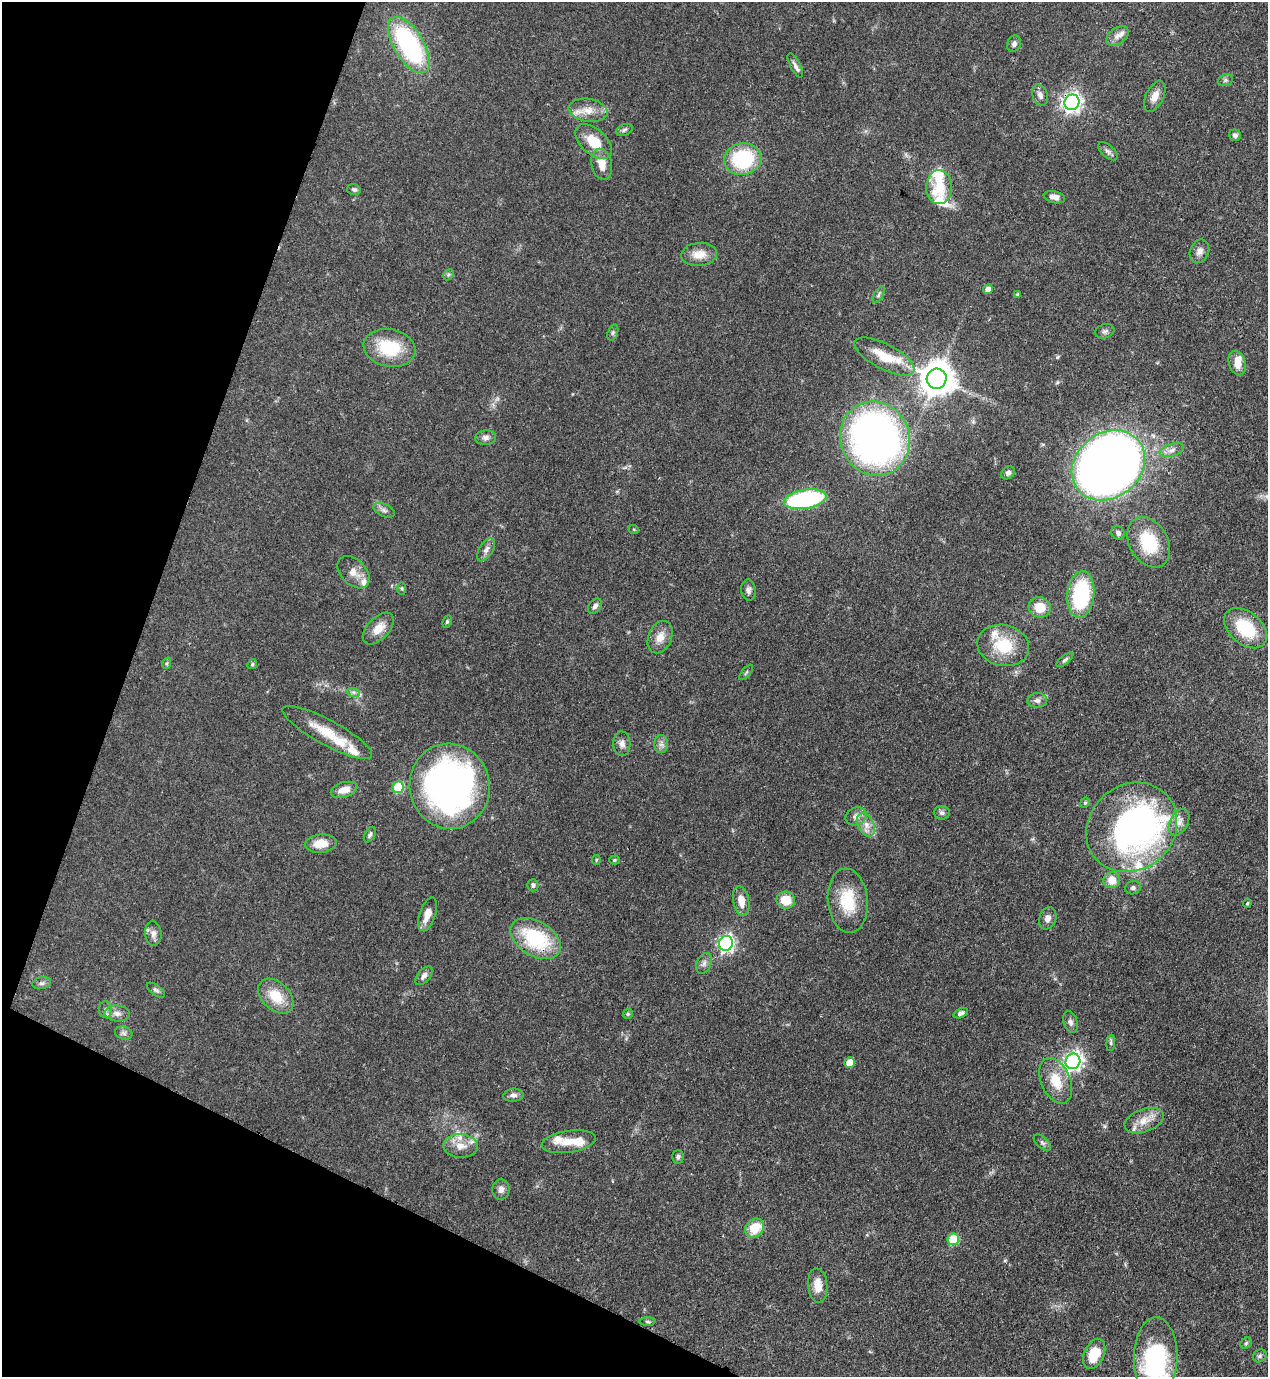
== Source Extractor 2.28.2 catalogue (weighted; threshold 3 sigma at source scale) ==
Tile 9 of 4 x 4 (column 1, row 3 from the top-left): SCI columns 353-1618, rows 1416-2790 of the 5638 x 5579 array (HDU 1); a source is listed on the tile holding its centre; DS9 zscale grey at full resolution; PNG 1270 x 1379 px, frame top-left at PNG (2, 2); each listed source drawn as its Kron ellipse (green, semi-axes under 4 px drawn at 4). Shown black and unused: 19% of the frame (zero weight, under 3 of 4 exposures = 7% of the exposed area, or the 3 px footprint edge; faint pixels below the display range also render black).
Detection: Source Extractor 2.28.2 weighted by HDU 2 'WHT'; one run over the whole footprint, this tile lists its part. Background 0.0515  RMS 0.0033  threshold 0.015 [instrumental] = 3 sigma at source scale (4.5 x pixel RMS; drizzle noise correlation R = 1.50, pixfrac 1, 0.05/0.05 arcsec/px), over >= 5 px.
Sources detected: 131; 3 inside a brighter object's white glare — neither listed nor drawn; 12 inside a brighter listed object's ellipse — not listed separately; the other 116 listed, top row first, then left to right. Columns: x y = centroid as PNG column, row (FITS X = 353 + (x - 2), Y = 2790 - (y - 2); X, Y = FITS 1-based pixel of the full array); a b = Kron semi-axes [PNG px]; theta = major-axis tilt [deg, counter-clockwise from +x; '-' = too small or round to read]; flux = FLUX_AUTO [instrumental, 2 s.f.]
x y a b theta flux
1117 36 12 8 37 2
1014 44 8 6 65 0.99
409 45 32 14 -58 49
795 65 13 5 -63 1.2
1225 80 7 6 - 0.7
1040 95 11 7 -70 1.5
1155 96 16 9 64 3.3
1072 102 8 7 - 140
588 110 19 11 -9 4.5
624 130 8 5 20 0.8
1235 135 6 5 - 0.85
594 142 22 12 -42 8.4
1108 151 12 6 -42 1.1
743 159 19 16 11 26
602 164 16 10 -77 3.9
939 187 17 13 89 7.8
354 189 7 5 -13 0.74
1054 197 11 6 -13 1.8
1199 251 12 9 66 1.9
699 254 18 11 4 4.5
448 275 6 4 46 0.59
988 289 5 4 - 1.9
879 295 9 4 60 0.68
1017 295 4 4 - 0.65
1105 331 10 7 18 1.1
613 333 8 5 70 0.74
389 348 26 18 -11 16
884 356 33 12 -28 10
1237 363 12 8 -74 3.2
937 379 10 10 - 670
486 437 10 7 6 1.4
875 438 37 34 -70 160
1172 450 12 6 17 1.7
1108 465 39 32 39 350
1008 473 7 6 - 0.89
805 499 22 9 10 45
384 510 11 6 -25 1.1
634 530 5 3 - 0.29
1118 533 7 6 - 1.1
1149 542 27 19 -60 15
486 550 13 6 57 1.7
354 572 19 12 -45 3.6
402 588 6 3 -90 0.39
748 590 10 7 -84 1.2
1081 594 23 13 83 30
595 606 8 6 49 1.1
1040 607 11 10 - 5.9
447 621 6 4 64 0.48
1245 628 24 16 -40 15
378 629 19 11 47 4.4
660 637 17 11 66 3.7
1003 645 26 20 -13 13
1065 660 10 4 38 0.77
167 663 6 4 71 0.42
252 664 5 4 - 0.39
746 672 9 3 50 0.42
353 692 7 4 -18 0.71
1037 700 10 7 3 1.4
327 732 50 12 -29 9.7
622 744 12 8 -86 1.8
661 744 9 7 90 1.3
450 786 43 40 -80 140
398 787 6 5 - 18
344 790 13 7 17 3.4
1085 803 5 4 - 0.48
942 813 8 7 - 1.1
856 816 11 8 25 1.9
1179 822 14 9 63 2.5
866 825 12 8 -62 2.6
1132 827 48 42 41 120
370 835 8 5 61 0.79
321 844 16 9 5 5.2
596 860 5 4 - 0.36
614 860 5 4 - 0.41
1112 880 8 8 - 4.7
533 885 6 5 - 0.77
1133 888 8 6 18 0.86
786 900 9 8 - 6.7
741 901 15 8 -79 3.6
848 901 32 20 -85 13
1247 903 5 3 - 0.36
427 914 17 8 71 3.9
1048 918 11 8 69 1.7
153 934 12 8 -84 1.7
535 939 27 17 -31 25
726 943 7 6 - 94
704 963 11 7 66 1.5
424 976 11 6 50 1.5
42 983 9 6 10 0.92
156 990 10 5 -37 0.81
276 996 20 13 -44 8.3
105 1010 8 6 -89 1.1
117 1013 13 8 -5 2.1
961 1013 7 4 25 0.94
628 1014 5 4 - 0.5
1070 1022 11 7 -73 1.2
124 1033 9 6 -17 0.96
1111 1043 8 4 83 0.57
1073 1061 8 7 - 130
850 1063 5 5 - 5.5
1056 1081 24 14 -67 8.3
513 1095 10 6 6 1.3
1144 1121 20 11 20 4.6
569 1142 27 11 8 4.9
1042 1143 10 5 -41 0.93
461 1146 17 11 -2 4.1
678 1157 7 5 86 0.83
501 1189 10 8 88 1.6
755 1228 10 8 48 8.3
953 1239 6 5 - 15
818 1285 17 9 -85 4.2
648 1322 8 4 -1 0.49
1246 1343 6 5 - 0.56
1094 1354 16 9 66 9
1260 1356 7 6 - 0.74
1156 1357 40 22 89 40
Overlapping masked pixels (flux is a lower limit): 3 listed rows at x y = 1072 102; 1108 465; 535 939
Isophote crosses this tile's border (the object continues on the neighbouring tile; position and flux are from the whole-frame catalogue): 1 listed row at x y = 1156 1357
Unlisted compact peaks at least as high as the median listed source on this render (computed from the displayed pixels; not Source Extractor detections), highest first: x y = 1057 357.